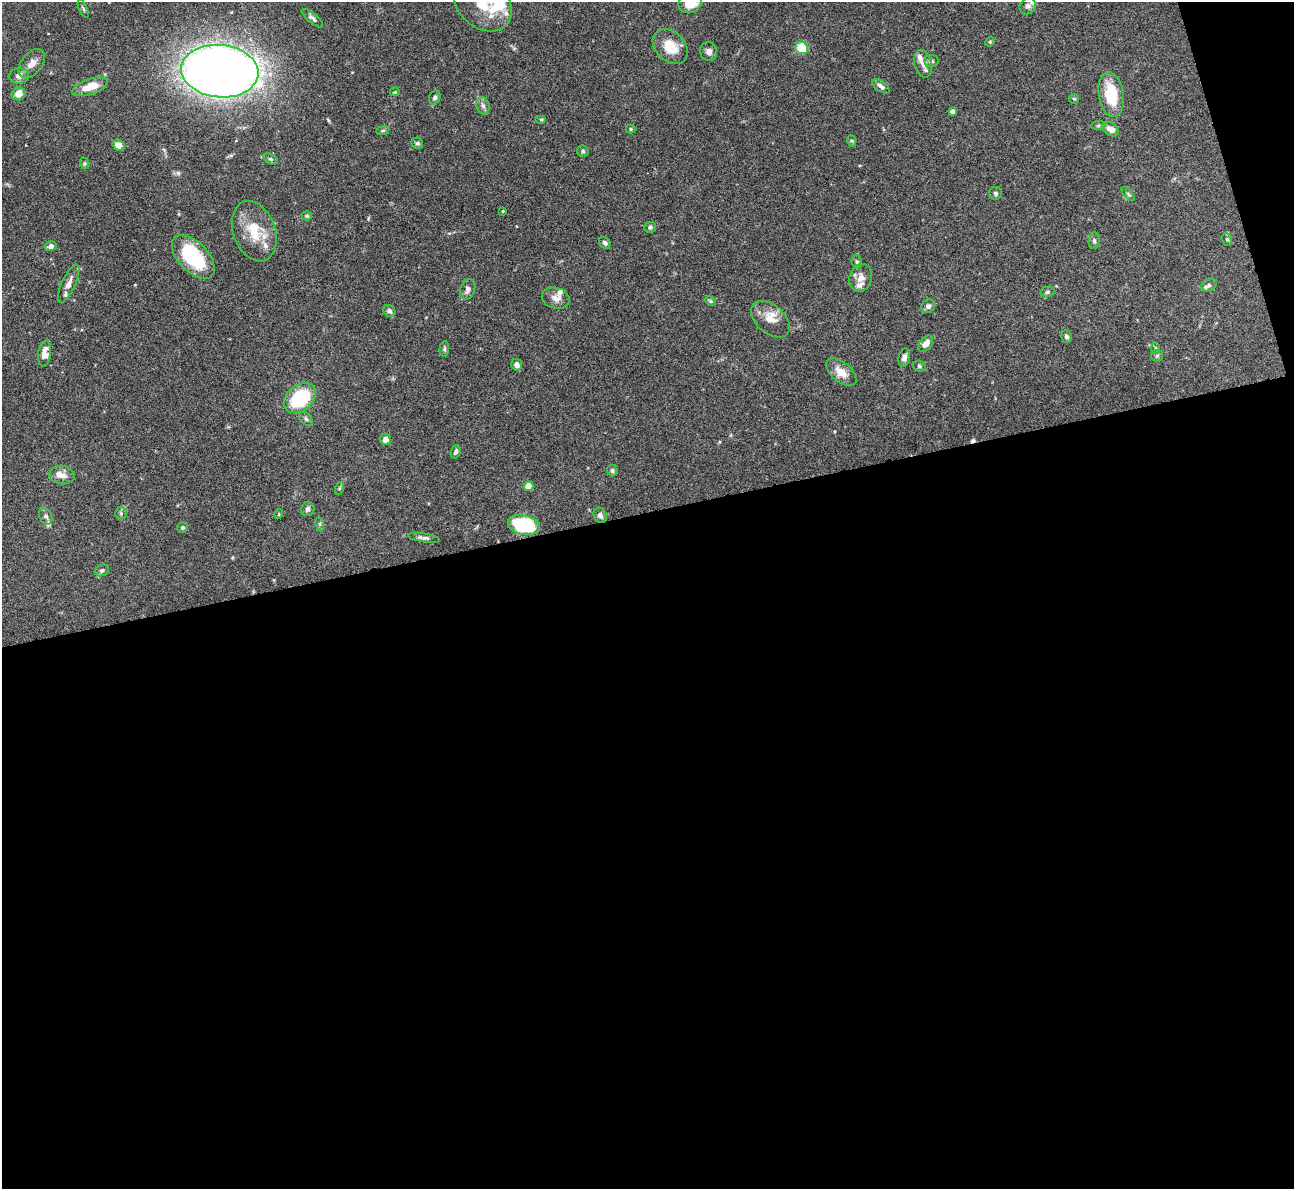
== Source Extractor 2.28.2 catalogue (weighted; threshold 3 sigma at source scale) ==
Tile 16 of 4 x 4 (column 4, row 4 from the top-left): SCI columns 3881-5172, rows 263-1449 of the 5172 x 5153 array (HDU 1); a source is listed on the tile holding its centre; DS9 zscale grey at full resolution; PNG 1296 x 1191 px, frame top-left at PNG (2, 2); each listed source drawn as its Kron ellipse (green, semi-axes under 4 px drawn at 4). Shown black and unused: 59% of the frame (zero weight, under 4 of 8 exposures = <1% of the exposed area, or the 3 px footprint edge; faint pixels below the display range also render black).
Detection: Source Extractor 2.28.2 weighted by HDU 2 'WHT'; one run over the whole footprint, this tile lists its part. Background 0.0647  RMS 0.0025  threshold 0.0101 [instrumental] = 3 sigma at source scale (4.09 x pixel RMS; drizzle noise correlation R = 1.36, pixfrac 0.8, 0.05/0.05 arcsec/px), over >= 5 px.
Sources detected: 95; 1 cosmic-ray / hot-pixel residue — neither listed nor drawn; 10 inside a brighter listed object's ellipse — not listed separately; the other 84 listed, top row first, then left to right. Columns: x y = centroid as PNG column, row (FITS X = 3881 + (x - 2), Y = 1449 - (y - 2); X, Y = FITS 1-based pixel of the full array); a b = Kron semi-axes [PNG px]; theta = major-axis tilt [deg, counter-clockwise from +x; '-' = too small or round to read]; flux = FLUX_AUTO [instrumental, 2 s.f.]
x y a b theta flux
483 3 33 24 -42 9.6
690 3 12 10 28 5
1028 6 9 7 49 1.1
83 9 9 4 -66 0.42
312 18 13 4 -40 0.7
990 42 5 4 - 0.26
670 47 20 14 -45 4.8
802 48 7 6 - 7.9
709 52 9 8 - 1.1
932 61 7 5 -2 0.56
32 64 17 10 53 2.1
923 64 14 8 -77 1.8
220 71 39 26 -5 290
19 76 9 7 5 1.4
881 86 10 5 -35 0.91
90 87 19 7 19 4.6
395 92 5 4 - 0.27
19 94 7 6 - 2.5
1111 94 22 12 -81 9.3
435 98 7 5 68 0.54
1074 99 5 4 - 0.29
483 106 9 6 -72 0.84
952 111 4 4 - 0.89
541 120 5 3 - 0.26
1098 125 7 3 8 0.33
630 129 5 4 - 0.26
1111 129 9 6 -34 1.8
383 131 6 3 8 0.31
852 141 6 4 -71 0.29
417 143 6 5 - 0.42
118 145 6 5 - 1.9
583 151 6 5 - 0.41
271 159 7 5 -26 0.43
84 163 6 4 -71 0.32
996 193 6 6 - 0.48
1128 194 8 3 -46 0.32
503 211 4 3 - 0.19
307 216 5 4 - 0.42
650 227 6 5 - 0.54
254 231 31 21 -70 7.8
1227 239 6 5 - 0.42
1094 241 8 5 83 0.53
605 243 6 5 - 0.6
51 246 6 5 - 0.89
193 257 27 14 -46 16
857 262 7 5 -75 0.42
861 278 14 11 71 2
69 284 21 6 65 1.7
1209 285 8 6 30 0.72
468 290 11 7 71 1.1
1047 292 7 5 16 0.45
556 298 14 10 -14 1.7
711 301 6 4 -28 0.31
928 306 7 6 - 0.75
389 311 6 5 - 0.69
770 319 22 14 -40 3.5
1066 337 6 5 - 0.65
926 344 9 6 50 1.6
1156 348 6 4 -87 0.32
444 349 7 4 86 0.39
45 354 13 6 82 2.3
1157 356 6 5 - 0.42
904 358 9 5 77 1.1
517 365 6 5 - 1.2
919 366 7 5 -17 0.43
841 372 18 9 -40 2.9
300 398 18 12 41 14
306 419 8 5 -45 0.57
385 440 5 5 - 1.6
456 452 7 4 71 0.56
612 471 6 5 - 0.48
62 475 13 9 -8 1.7
528 486 5 4 - 3.9
340 488 6 4 71 0.33
308 509 7 6 - 0.76
121 513 6 6 - 0.41
279 514 5 3 - 0.2
600 515 8 6 -61 0.8
46 516 9 6 -63 0.8
320 524 7 4 -72 0.35
524 525 16 9 -13 17
183 527 5 5 - 0.39
424 538 16 4 -9 0.78
102 570 7 5 27 0.46
Isophote crosses this tile's border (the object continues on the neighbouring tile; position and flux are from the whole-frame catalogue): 2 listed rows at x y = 483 3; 690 3